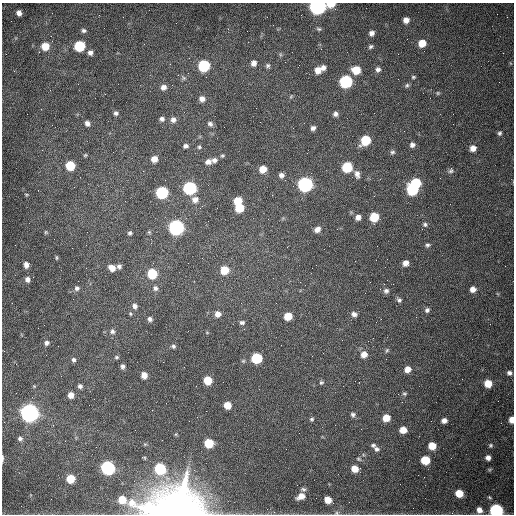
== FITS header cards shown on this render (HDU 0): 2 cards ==
NAXIS1  =                  512 /fastest changing axis
NAXIS2  =                  512 /next to fastest changing axis

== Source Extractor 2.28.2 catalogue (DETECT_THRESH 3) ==
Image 512 x 512 px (HDU 0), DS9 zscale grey, 1 PNG px = 1 image px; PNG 516 x 516 px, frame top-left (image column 1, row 512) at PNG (2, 3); no overlay
Background 1540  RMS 24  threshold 71.4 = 3 sigma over >= 5 px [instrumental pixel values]
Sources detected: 148; all 148 listed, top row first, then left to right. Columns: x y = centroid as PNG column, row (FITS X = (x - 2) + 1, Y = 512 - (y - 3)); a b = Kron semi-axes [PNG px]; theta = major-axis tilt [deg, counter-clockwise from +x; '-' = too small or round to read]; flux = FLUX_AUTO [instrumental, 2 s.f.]
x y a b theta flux
331 4 7 4 7 2.4e+04
317 6 7 7 - 7.1e+05
19 13 5 5 - 7.8e+03
406 20 5 5 - 1.0e+04
319 29 7 5 -15 2.8e+03
84 31 6 5 - 3.9e+03
372 33 5 5 - 5.9e+03
51 36 3 2 - 1.1e+03
422 43 7 6 - 2.3e+04
45 46 7 7 - 2.7e+04
79 46 7 6 - 9.6e+04
371 47 6 5 - 2.9e+03
90 53 6 6 - 6.4e+03
254 63 7 6 - 7.7e+03
204 66 7 7 - 1.3e+05
268 66 6 6 - 3.4e+03
323 67 6 6 - 6.9e+03
378 69 7 6 - 5.4e+03
318 70 8 8 - 1.2e+04
356 70 7 6 - 3.2e+04
413 77 6 4 14 2.3e+03
184 78 6 5 - 3.0e+03
346 81 7 7 - 2.0e+05
407 85 7 5 57 3.1e+03
163 87 7 6 - 7.8e+03
438 93 5 5 - 1.9e+03
105 94 2 2 - 1.0e+03
291 96 6 4 20 1.8e+03
202 99 7 7 - 8.1e+03
116 113 6 5 - 3.9e+03
335 114 6 6 - 5.0e+03
162 119 6 6 - 4.6e+03
173 120 7 7 - 6.7e+03
87 123 6 5 - 6.2e+03
210 124 7 6 - 4.5e+03
293 128 2 2 - 6.6e+02
313 128 5 5 - 5.1e+03
499 133 5 5 - 3.3e+03
366 140 7 6 - 6.0e+04
412 145 6 5 - 5.4e+03
186 146 5 5 - 4.3e+03
199 147 5 4 - 2.3e+03
473 148 6 6 - 1.0e+04
392 152 6 5 - 3.2e+03
85 155 5 4 - 1.8e+03
222 156 6 4 0 2.1e+03
154 159 6 6 - 1.2e+04
214 160 7 6 - 5.4e+03
208 162 8 7 - 7.7e+03
70 166 6 6 - 6.0e+04
347 167 7 6 - 8.7e+04
263 169 7 6 - 1.9e+04
451 170 7 6 - 3.9e+03
357 174 10 6 -79 7.3e+03
281 175 7 6 - 5.8e+03
416 183 7 6 - 7.2e+04
305 184 7 7 - 4.4e+05
190 188 7 7 - 2.6e+05
412 190 7 7 - 1.2e+05
162 193 7 6 - 2.0e+05
26 194 5 3 - 1.4e+03
195 199 8 8 - 9.1e+03
238 201 7 6 - 2.8e+04
239 208 7 6 - 3.5e+04
358 217 6 6 - 7.8e+03
374 217 7 6 - 4.9e+04
425 224 6 6 - 3.6e+03
176 227 7 7 - 5.5e+05
317 229 7 6 - 9.0e+03
46 232 6 5 - 2.1e+03
130 233 4 4 - 3.1e+03
427 245 6 5 - 3.2e+03
56 258 6 3 -90 1.8e+03
405 263 6 5 - 9.5e+03
26 265 6 5 - 8.5e+03
119 266 5 5 - 4.4e+03
112 268 7 6 - 1.3e+04
224 270 7 7 - 3.4e+04
152 274 7 6 - 6.9e+04
273 278 2 2 - 7.0e+02
27 279 7 6 - 6.7e+03
77 288 6 6 - 4.4e+03
155 288 7 6 - 4.8e+03
473 289 6 5 - 1.0e+04
386 291 7 7 - 4.9e+03
399 300 7 6 - 4.1e+03
276 303 3 2 - 1.1e+03
135 306 6 6 - 6.2e+03
427 310 6 6 - 4.4e+03
130 314 6 4 -69 1.9e+03
218 314 7 6 - 1.0e+04
354 314 7 6 - 6.0e+03
288 316 6 6 - 3.1e+04
150 319 6 5 - 4.5e+03
381 319 2 2 - 9.1e+02
242 322 6 5 - 3.9e+03
112 331 7 6 - 4.5e+03
46 343 6 6 - 5.2e+03
173 346 6 5 - 3.1e+03
387 350 6 5 - 2.5e+03
364 354 8 7 - 1.2e+04
116 357 6 4 -13 2.3e+03
256 358 7 6 - 1.0e+05
74 360 6 5 - 4.0e+03
123 366 5 4 - 4.3e+03
407 369 7 6 - 1.3e+04
509 373 6 5 - 4.6e+03
144 375 5 5 - 1.4e+04
208 380 6 6 - 4.3e+04
321 382 6 6 - 2.8e+03
488 384 6 6 - 2.5e+04
34 386 4 4 - 1.5e+03
80 386 5 5 - 4.5e+03
404 394 7 5 -2 2.8e+03
71 395 6 5 - 1.3e+04
227 405 6 5 - 2.4e+04
29 413 7 7 - 1.3e+06
353 415 6 5 - 3.9e+03
386 418 6 5 - 2.4e+04
312 419 6 5 - 2.6e+03
512 420 6 4 86 1.5e+04
444 421 5 5 - 6.9e+03
403 430 6 5 - 1.9e+04
176 434 5 3 - 1.5e+03
20 439 6 6 - 4.6e+03
209 443 6 6 - 6.0e+04
373 445 6 5 - 3.0e+03
491 445 5 5 - 2.7e+03
432 446 6 6 - 2.7e+04
376 449 8 6 -32 4.6e+03
2 458 8 2 90 3.6e+03
144 458 6 3 -26 1.7e+03
488 458 5 5 - 7.3e+03
425 460 6 6 - 5.0e+04
108 468 7 6 - 4.1e+05
160 469 7 6 - 1.5e+05
355 469 6 5 - 2.0e+04
490 469 6 4 19 2.1e+03
70 479 6 6 - 4.3e+04
303 489 8 5 -11 3.3e+03
459 493 6 5 - 3.3e+04
301 496 9 6 27 1.3e+04
316 498 2 2 - 3.5e+03
328 500 6 5 - 1.9e+04
479 510 7 6 - 1.1e+04
496 510 7 6 - 3.4e+05
177 511 27 15 -8 4.4e+06
336 513 6 5 - 2.7e+03
At the frame edge (FLAGS 8, measured only in part): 7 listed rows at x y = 331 4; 317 6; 512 420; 2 458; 496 510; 177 511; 336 513